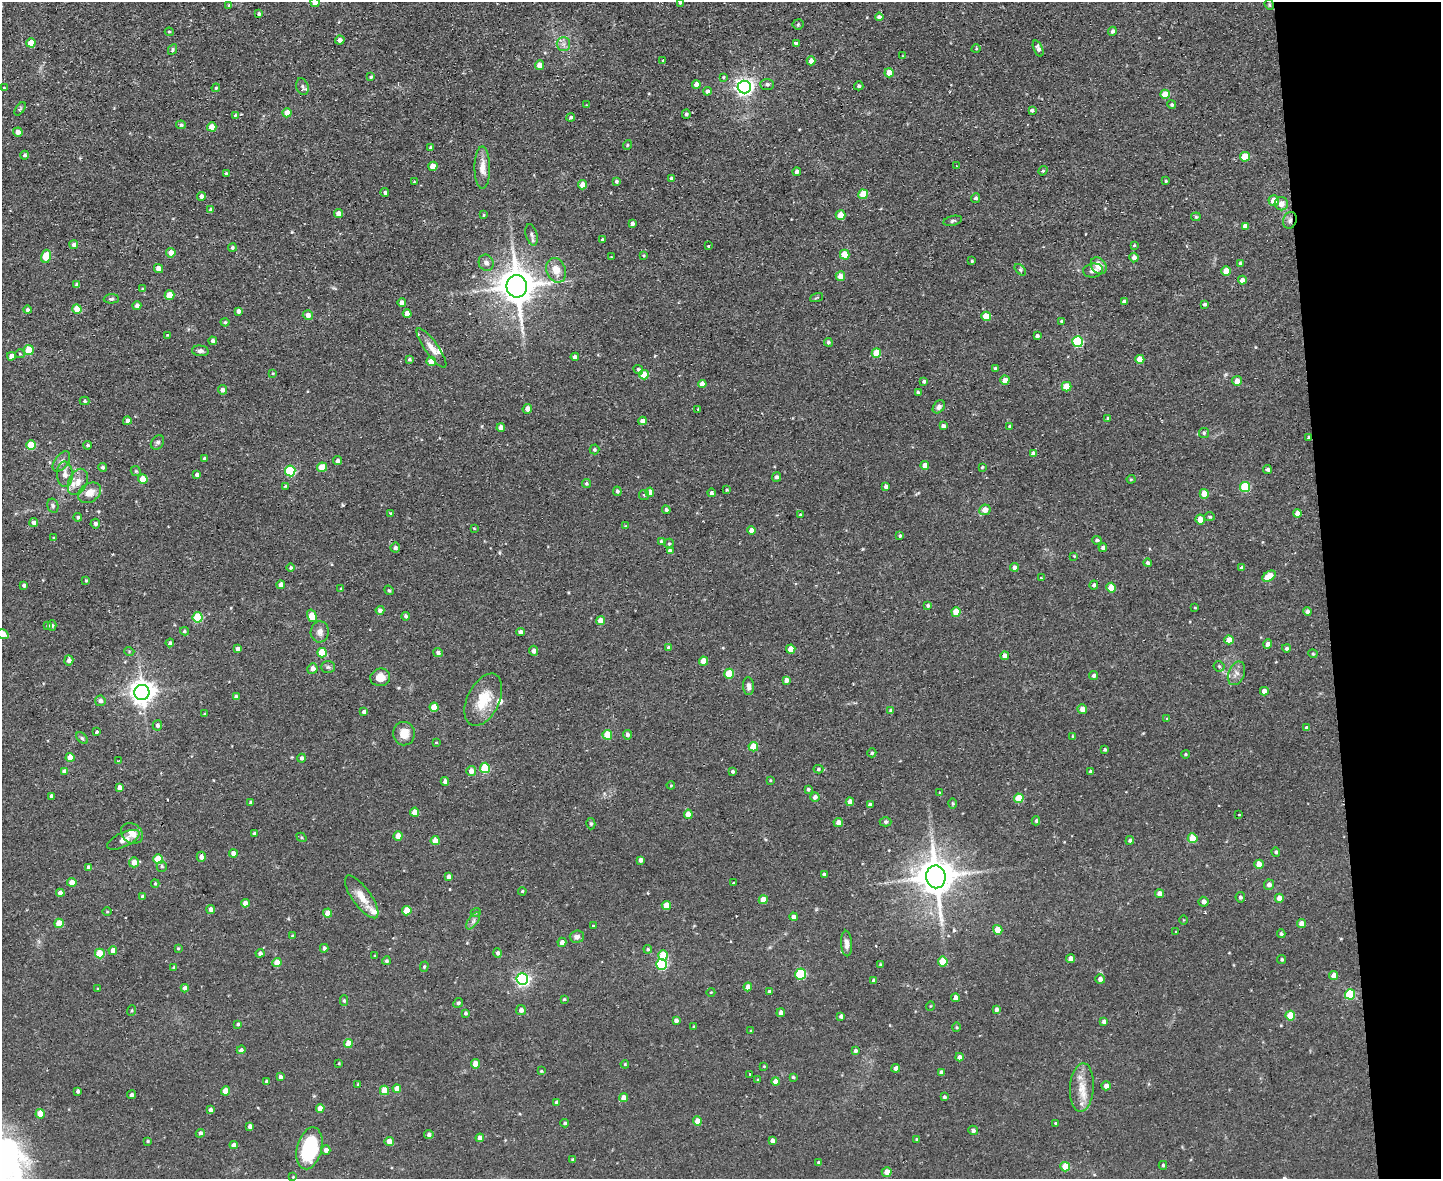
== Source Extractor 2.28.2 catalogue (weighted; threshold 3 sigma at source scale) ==
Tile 9 of 3 x 4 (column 3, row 3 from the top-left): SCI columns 3116-4554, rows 1177-2353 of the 4684 x 4706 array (HDU 1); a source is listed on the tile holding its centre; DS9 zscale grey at full resolution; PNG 1443 x 1181 px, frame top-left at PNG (2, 2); each listed source drawn as its Kron ellipse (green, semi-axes under 4 px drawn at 4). Shown black and unused: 8% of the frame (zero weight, under 2 of 3 exposures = <1% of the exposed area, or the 3 px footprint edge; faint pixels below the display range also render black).
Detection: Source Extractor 2.28.2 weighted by HDU 2 'WHT'; one run over the whole footprint, this tile lists its part. Background 0.0728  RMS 0.0067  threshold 0.0301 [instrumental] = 3 sigma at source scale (4.5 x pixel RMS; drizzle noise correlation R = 1.50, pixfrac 1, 0.05/0.05 arcsec/px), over >= 5 px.
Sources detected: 471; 1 cosmic-ray / hot-pixel residue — neither listed nor drawn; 6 inside a brighter listed object's ellipse — not listed separately; the other 464 listed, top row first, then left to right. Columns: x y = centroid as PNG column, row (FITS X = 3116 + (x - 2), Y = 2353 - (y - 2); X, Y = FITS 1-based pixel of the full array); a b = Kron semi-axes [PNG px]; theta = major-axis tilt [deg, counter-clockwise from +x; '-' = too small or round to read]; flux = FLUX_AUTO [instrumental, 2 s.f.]
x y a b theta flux
315 2 4 4 - 7.6
680 3 3 3 - 0.82
229 5 4 3 - 0.93
1269 5 5 4 - 0.89
259 14 4 3 - 1.3
879 17 4 4 - 2.4
798 24 5 5 - 1
1112 31 4 4 - 1.9
169 32 4 4 - 0.85
340 40 4 4 - 2.7
31 43 4 4 - 10
563 44 7 6 - 2.7
796 44 4 3 - 1.9
1038 48 8 4 -67 2.6
976 49 4 3 - 0.56
173 50 5 4 - 1.1
903 56 4 3 - 0.49
663 60 3 3 - 0.8
811 61 4 4 - 5.1
539 65 5 4 - 5.8
889 73 4 4 - 11
371 77 4 3 - 0.92
723 77 4 3 - 0.7
696 84 4 4 - 5.1
767 84 7 5 0 1.5
859 86 4 4 - 1.5
302 87 8 6 -73 1.8
744 87 6 6 - 300
4 88 3 3 - 0.64
216 88 4 3 - 0.69
707 91 4 4 - 1.9
1165 94 5 4 - 12
586 105 3 3 - 0.46
1172 105 4 4 - 1.1
20 109 7 3 54 0.85
1032 110 3 3 - 1.3
287 113 4 4 - 8
686 114 4 4 - 1.5
235 115 4 2 - 0.57
571 117 4 4 - 1.2
181 125 5 4 - 1.4
212 127 4 4 - 8.6
18 132 5 4 - 4
627 145 5 3 - 0.6
431 148 4 3 - 1.4
25 155 4 4 - 1.4
1245 157 5 5 - 20
433 166 4 4 - 8.5
956 166 3 3 - 0.74
482 168 21 8 -90 7.5
1043 171 5 4 - 1
797 172 4 4 - 2.8
226 173 3 3 - 0.97
671 178 3 3 - 1
616 181 4 3 - 1.2
1166 181 4 3 - 0.74
414 182 4 2 - 0.46
583 185 4 4 - 7.3
385 192 5 4 - 1.2
863 194 5 4 - 16
201 196 4 4 - 1.9
976 198 5 4 - 1.6
1274 201 5 5 - 9.7
1281 204 6 6 - 5.2
211 210 4 4 - 2.1
338 214 4 4 - 5.5
484 215 4 3 - 0.71
841 215 5 4 - 8.8
1196 217 4 4 - 0.97
1290 220 8 6 71 2.6
953 221 9 4 13 1.4
632 224 4 3 - 2.1
1245 226 4 4 - 3.4
532 235 11 5 -74 2
602 239 4 3 - 0.87
74 245 4 4 - 2.6
1134 245 4 3 - 0.7
708 246 3 2 - 1.3
232 248 4 4 - 1
171 253 5 4 - 4.8
643 255 4 2 - 0.63
845 255 5 5 - 14
46 256 6 5 - 14
611 257 3 3 - 0.5
1134 257 5 4 - 2.9
972 261 3 3 - 0.77
486 263 8 7 - 2.7
1240 263 4 4 - 1.4
1099 266 9 7 -49 6.7
159 269 5 4 - 6.2
556 270 13 9 -69 9.3
1020 270 7 4 -45 1.1
1093 271 10 7 8 3.6
1226 271 5 4 - 12
840 276 5 4 - 6.5
1242 280 4 4 - 5.2
77 285 4 4 - 2.6
517 286 11 10 - 1700
143 289 4 3 - 1.2
170 295 5 4 - 12
816 298 7 3 19 0.66
111 299 7 4 3 1.1
1124 302 4 4 - 2.7
402 303 4 4 - 3.5
1205 304 4 3 - 1.4
137 306 4 4 - 2.6
77 309 5 4 - 12
28 310 4 4 - 1.8
238 311 4 4 - 2.9
407 313 4 4 - 4.8
308 315 5 5 - 4.9
986 316 5 4 - 14
1061 321 4 3 - 0.88
225 322 4 4 - 1
167 335 3 2 - 0.68
1037 336 4 3 - 1.6
213 341 4 4 - 2
828 342 4 4 - 1
1078 342 5 5 - 55
432 348 23 7 -54 5.8
29 350 5 5 - 18
200 351 8 5 -7 2.3
876 353 5 4 - 14
20 354 5 4 - 0.76
11 356 4 4 - 4.1
575 357 4 4 - 2.9
409 359 4 4 - 1.2
1140 359 4 4 - 10
431 361 4 4 - 11
995 368 3 3 - 0.91
638 370 5 4 - 1.5
273 373 4 3 - 0.67
644 375 5 4 - 13
1005 380 4 4 - 7.3
924 381 4 3 - 1.5
1237 381 5 5 - 5.1
702 384 4 4 - 3.5
1066 387 5 4 - 13
222 390 5 4 - 2.6
918 392 4 3 - 1.2
84 401 5 4 - 1
939 407 7 5 49 2.3
527 409 5 4 - 4
698 409 3 3 - 0.54
1108 418 4 3 - 0.91
127 421 4 4 - 2.9
642 421 4 4 - 4.3
943 426 4 4 - 2.3
1009 426 4 3 - 0.8
501 428 4 4 - 4.1
1204 433 5 5 - 1.2
1309 437 4 3 - 1.9
157 442 8 6 54 1.7
31 445 5 5 - 23
88 445 4 4 - 1.2
594 449 5 5 - 1.1
1033 454 4 4 - 2.7
204 458 4 3 - 1.4
337 461 4 4 - 2.7
61 462 12 6 52 3
925 465 4 4 - 6.1
102 467 4 4 - 1.4
322 467 5 4 - 16
982 467 3 2 - 0.7
1267 469 4 3 - 1.8
136 471 5 4 - 0.95
290 471 5 5 - 47
65 474 13 8 -88 4.2
197 474 4 3 - 2.4
776 477 5 4 - 1.6
143 479 5 4 - 10
1131 479 4 4 - 0.79
78 482 14 9 65 5.9
586 484 4 4 - 1.2
285 486 4 3 - 0.66
886 486 4 4 - 2.2
1245 487 5 5 - 35
727 490 4 3 - 0.78
617 491 5 4 - 1.3
650 492 4 4 - 5.4
89 493 12 9 35 7.8
711 493 4 4 - 1.6
1204 494 5 4 - 14
644 495 5 5 - 1
53 506 7 5 -75 1.4
666 510 4 4 - 1.5
985 510 5 5 - 6
390 513 3 2 - 0.55
1297 513 4 4 - 3.8
800 515 4 3 - 1
78 517 4 4 - 1.2
1210 517 5 4 - 1
1200 520 5 4 - 9.3
34 522 4 4 - 3.2
95 524 5 5 - 1.9
625 526 3 3 - 0.63
474 528 4 3 - 0.56
751 530 4 4 - 4.9
900 536 3 3 - 1.7
54 538 4 3 - 0.66
1097 540 4 4 - 1.4
661 541 4 4 - 0.75
669 544 5 4 - 1.1
395 548 5 4 - 1.4
1103 548 4 4 - 2.5
670 550 4 3 - 2.5
1074 556 4 2 - 0.58
1147 563 4 4 - 1.4
291 567 4 4 - 1.2
1014 567 4 4 - 2.3
1242 568 4 3 - 1.6
1269 576 7 4 31 14
1041 578 3 3 - 0.55
86 581 4 3 - 0.87
24 585 4 4 - 1.7
281 585 4 4 - 4.2
1094 585 4 4 - 1.7
1111 588 5 4 - 12
341 589 4 4 - 0.94
389 590 5 4 - 0.96
928 605 4 4 - 1.2
1195 608 3 2 - 0.55
380 610 4 4 - 2.5
956 612 4 4 - 12
1307 612 4 4 - 2.2
312 616 6 4 -75 12
406 616 4 4 - 1.6
198 617 5 5 - 32
601 621 4 4 - 8.5
48 625 4 4 - 1.1
52 626 5 4 - 1.2
184 631 4 3 - 0.98
320 632 10 9 - 3.7
520 632 4 4 - 2.7
2 634 6 4 -20 12
1229 640 4 4 - 8.5
170 643 4 4 - 1.4
1268 644 4 4 - 2.6
668 647 4 4 - 1.6
1286 648 4 4 - 1.3
238 649 4 4 - 3.4
791 649 4 4 - 9.8
129 651 5 3 - 0.61
534 651 5 4 - 3
322 653 5 5 - 20
438 653 5 4 - 1.6
1313 654 4 4 - 0.8
1005 656 4 4 - 5
69 660 5 4 - 2.6
703 661 4 4 - 9.9
1219 666 5 5 - 1.1
328 667 7 6 - 1.4
312 669 5 5 - 3.8
1236 673 12 8 68 3.9
729 674 5 5 - 19
1094 675 4 4 - 1.6
380 677 10 8 14 6.2
786 680 4 4 - 3.2
748 686 9 5 -86 2.5
1264 691 4 4 - 4.4
142 692 7 7 - 610
236 697 4 4 - 2.4
483 700 28 16 64 20
100 701 5 5 - 2.5
434 707 4 4 - 10
1082 709 5 4 - 5
891 710 4 4 - 1.6
364 712 4 4 - 2.6
204 714 4 3 - 0.58
1167 719 4 4 - 0.77
157 725 5 4 - 2
1307 728 4 4 - 1.7
97 732 3 3 - 1.3
404 734 12 11 - 9
607 735 5 5 - 18
627 735 5 4 - 2.1
1073 736 4 3 - 0.66
82 738 7 4 -45 1.1
436 742 3 3 - 0.57
753 747 5 4 - 15
1105 750 3 3 - 1.1
872 753 4 4 - 1.1
1186 754 4 3 - 0.83
70 757 4 4 - 10
301 758 4 4 - 1.9
118 761 3 2 - 0.49
485 768 5 5 - 29
818 769 5 4 - 1.1
64 771 4 4 - 2.6
471 771 5 5 - 5.4
733 771 3 3 - 1.3
1091 772 4 3 - 2
770 780 4 3 - 0.63
445 781 4 4 - 3.3
671 785 4 4 - 0.67
119 787 4 4 - 3.7
808 789 4 4 - 1.1
939 793 3 3 - 1.9
51 796 4 4 - 2.2
815 797 5 4 - 2.6
1019 798 5 4 - 17
850 802 4 4 - 5
251 803 4 3 - 2.1
953 803 5 4 - 0.93
870 805 4 4 - 2.9
415 812 4 4 - 8.8
688 814 5 4 - 8.6
1239 815 3 2 - 1.1
1036 821 4 4 - 0.96
838 822 5 4 - 4.4
885 822 6 4 0 1.1
591 824 5 4 - 1
132 833 12 9 -38 6.1
254 834 4 4 - 1.5
398 836 4 4 - 7
301 837 5 3 - 0.84
1193 838 5 5 - 15
123 840 18 7 25 4.6
1130 840 4 4 - 1.3
435 841 4 4 - 8.4
1276 852 4 4 - 1.2
233 853 4 4 - 4.2
201 857 5 4 - 3.4
158 859 5 5 - 20
640 860 4 3 - 2.1
134 862 5 5 - 6.1
1259 864 4 4 - 8.2
162 866 5 5 - 1.2
89 867 4 4 - 3.6
824 874 4 3 - 1.4
449 877 4 4 - 3
936 877 11 9 -82 1900
72 882 4 4 - 6.9
734 883 4 3 - 2.9
155 884 4 3 - 0.88
1269 885 5 5 - 3
522 891 4 3 - 0.83
60 893 4 4 - 3.8
1159 893 4 4 - 3.8
142 897 4 3 - 1.5
362 897 25 9 -54 9.6
1240 897 5 4 - 1.5
1279 898 4 4 - 5.6
763 900 4 4 - 8.8
1203 902 5 5 - 2.7
245 903 4 4 - 5.3
666 905 4 4 - 11
211 909 4 4 - 3
107 911 5 3 - 0.59
407 911 5 4 - 15
476 912 5 3 - 0.7
327 913 4 4 - 7
794 917 4 4 - 2.7
1184 920 5 3 - 0.58
473 921 10 5 55 2.2
59 923 5 4 - 14
1302 924 4 4 - 6.3
593 926 3 3 - 1.4
998 930 5 4 - 8.7
1176 932 3 3 - 0.66
1281 934 4 4 - 1.1
292 936 4 4 - 0.66
577 937 7 6 - 3
562 942 4 4 - 3.2
847 944 13 5 -87 3.9
178 948 4 3 - 0.71
324 948 4 4 - 2.1
648 949 4 4 - 1
113 950 4 4 - 5.1
100 953 5 5 - 21
260 953 4 4 - 2.2
497 953 4 4 - 1.9
375 955 3 3 - 0.59
663 955 5 4 - 15
1071 959 4 4 - 5.6
1282 959 5 4 - 1.1
386 961 4 4 - 1.3
943 961 5 4 - 18
277 962 4 4 - 10
662 964 5 5 - 58
881 965 4 3 - 1.4
174 967 4 3 - 1.4
424 967 5 4 - 1
801 974 5 5 - 39
1334 975 4 4 - 5.5
522 979 6 5 - 150
1100 979 5 5 - 2.7
874 980 4 4 - 2.2
748 987 4 4 - 4.3
185 988 4 4 - 3.1
98 989 4 3 - 0.57
769 991 4 4 - 1.1
711 992 4 3 - 0.46
1350 994 5 5 - 38
955 998 4 4 - 2.9
564 999 4 3 - 0.67
344 1000 5 4 - 1.1
458 1003 5 4 - 1.4
930 1006 5 3 - 0.51
996 1009 4 4 - 2.2
521 1010 5 5 - 2.8
132 1011 5 2 - 0.63
465 1013 4 3 - 1.3
781 1013 4 4 - 3.5
841 1016 4 3 - 2.2
1290 1016 5 5 - 16
676 1021 4 4 - 2.6
1104 1021 4 4 - 2.4
238 1024 4 3 - 1.5
694 1027 3 3 - 0.97
956 1027 5 3 - 0.75
751 1031 3 3 - 0.84
348 1043 4 4 - 11
241 1050 4 4 - 1.7
856 1051 4 4 - 1.8
960 1057 4 4 - 2.7
339 1063 3 3 - 0.62
476 1064 4 4 - 9.9
625 1064 4 3 - 0.62
764 1066 4 3 - 0.68
896 1068 4 4 - 4.1
541 1071 4 3 - 0.63
941 1072 4 4 - 2.1
750 1074 3 3 - 1.8
280 1077 4 3 - 2.2
793 1077 3 3 - 0.87
758 1080 4 4 - 0.64
267 1082 4 4 - 2.6
776 1082 4 4 - 6.6
358 1084 4 3 - 0.63
1106 1086 5 4 - 3.2
1082 1088 24 12 86 12
397 1089 4 4 - 5.3
384 1090 5 4 - 14
78 1091 4 3 - 1.4
225 1091 4 4 - 9.9
132 1095 4 4 - 1.7
624 1097 4 4 - 5
944 1097 4 4 - 1.3
557 1102 4 4 - 2.9
320 1108 4 4 - 5.7
210 1110 4 4 - 2.4
40 1114 5 4 - 14
697 1121 4 4 - 6.9
565 1123 4 3 - 1.2
1056 1123 4 3 - 0.78
250 1126 4 4 - 3.2
973 1130 5 4 - 2.1
200 1133 4 4 - 1.8
429 1135 4 4 - 2.1
480 1138 4 4 - 3.6
917 1139 3 3 - 0.84
147 1141 4 4 - 0.72
389 1141 4 4 - 5.5
772 1141 4 4 - 2.9
234 1145 4 4 - 4.2
309 1148 21 12 76 54
326 1150 4 4 - 3.2
573 1160 4 3 - 1.2
819 1163 4 4 - 1.4
1163 1165 4 3 - 1
1065 1167 5 4 - 17
887 1172 5 5 - 4.8
293 1177 3 3 - 0.55
Overlapping masked pixels (flux is a lower limit): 2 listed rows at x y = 1290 220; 1309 437
Isophote crosses this tile's border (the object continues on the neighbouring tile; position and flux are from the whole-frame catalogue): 3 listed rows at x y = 315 2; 680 3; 2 634